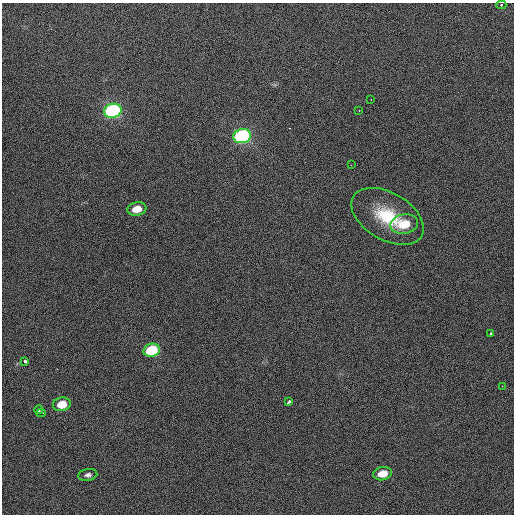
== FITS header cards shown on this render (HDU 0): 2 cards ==
NAXIS1  =                  512 / Axis length
NAXIS2  =                  512 / Axis length

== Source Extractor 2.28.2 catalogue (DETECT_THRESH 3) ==
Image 512 x 512 px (HDU 0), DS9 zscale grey, 1 PNG px = 1 image px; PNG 516 x 516 px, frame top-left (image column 1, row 512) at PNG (2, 3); each listed source drawn as its Kron ellipse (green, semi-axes under 4 px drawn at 4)
Background 420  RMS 1.9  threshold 5.72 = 3 sigma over >= 5 px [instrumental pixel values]
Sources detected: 19; all 19 listed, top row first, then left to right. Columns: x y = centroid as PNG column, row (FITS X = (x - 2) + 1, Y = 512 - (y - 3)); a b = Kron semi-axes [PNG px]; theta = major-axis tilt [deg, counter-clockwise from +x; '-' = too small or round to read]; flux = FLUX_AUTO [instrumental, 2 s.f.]
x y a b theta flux
501 5 5 4 - 370
371 100 3 2 - 82
113 111 9 7 13 21000
359 111 3 3 - 130
242 136 9 7 12 23000
351 165 2 2 - 61
137 209 9 6 11 1900
387 216 39 23 -30 7600
404 224 14 9 11 3300
491 333 3 3 - 190
152 350 8 6 14 7300
25 361 4 3 - 1000
502 386 2 2 - 67
289 402 4 3 - 480
62 404 9 7 11 2400
39 410 4 3 - 620
41 413 4 2 - 280
382 474 9 6 12 2100
88 475 9 6 10 460